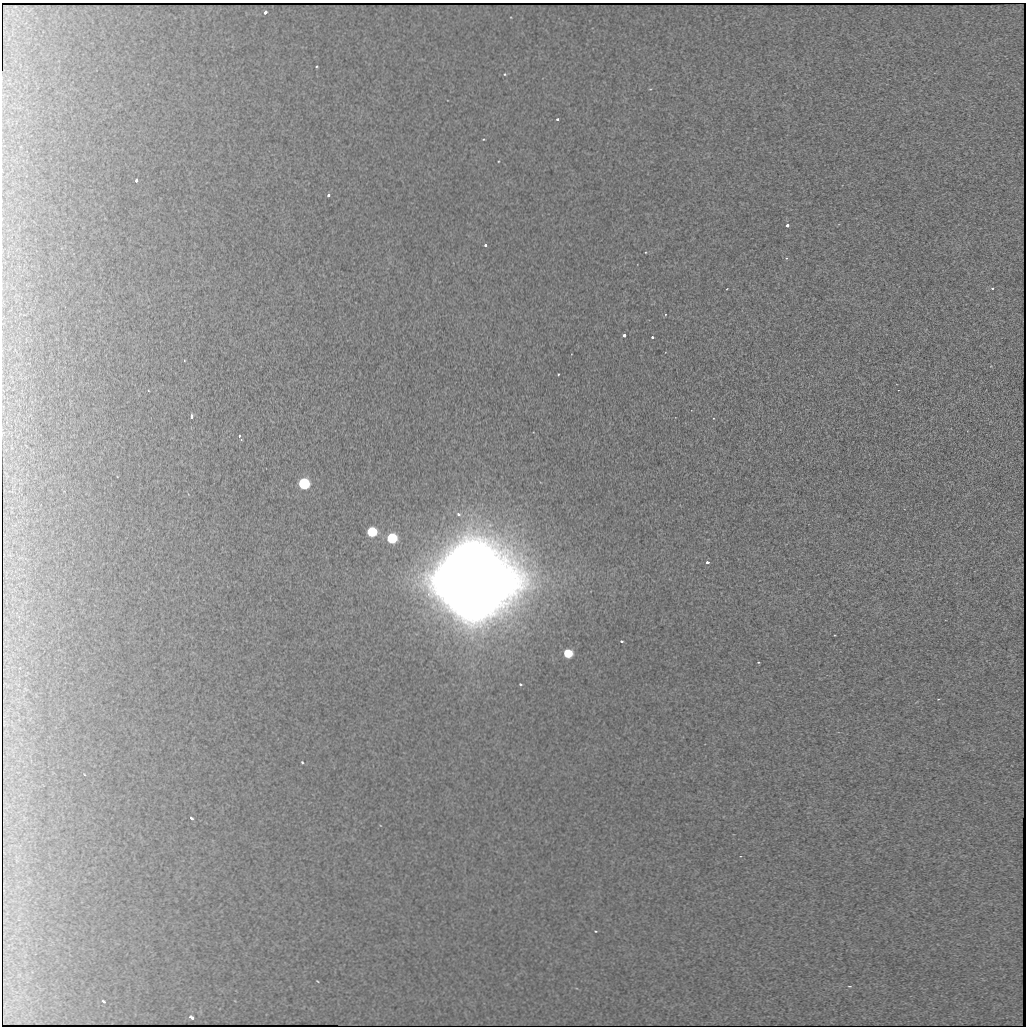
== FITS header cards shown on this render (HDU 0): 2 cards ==
NAXIS1  =                 1024
NAXIS2  =                 1024

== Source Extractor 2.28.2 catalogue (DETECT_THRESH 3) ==
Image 1024 x 1024 px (HDU 0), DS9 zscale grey, 1 PNG px = 1 image px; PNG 1028 x 1028 px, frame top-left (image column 1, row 1024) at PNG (2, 3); no overlay
Background 1010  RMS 2.1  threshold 6.33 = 3 sigma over >= 5 px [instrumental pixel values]
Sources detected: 33; all 33 listed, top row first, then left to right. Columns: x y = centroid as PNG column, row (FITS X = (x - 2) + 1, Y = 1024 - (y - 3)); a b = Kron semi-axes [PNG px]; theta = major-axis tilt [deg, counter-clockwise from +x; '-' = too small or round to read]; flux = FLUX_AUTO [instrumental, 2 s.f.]
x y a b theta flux
265 12 4 3 - 7.5e+02
317 66 3 2 - 1.4e+02
505 74 4 3 - 1.4e+02
557 119 4 4 - 2.7e+02
136 180 4 3 - 3.8e+02
328 195 3 3 - 2.9e+02
787 225 3 3 - 2.4e+03
485 245 3 3 - 3.3e+02
786 258 3 3 - 1.0e+02
992 288 3 2 - 2.3e+02
624 335 3 3 - 2.5e+03
652 337 3 3 - 5.0e+02
558 374 3 2 - 1.3e+02
191 416 4 3 - 7.1e+02
239 436 3 3 - 2.2e+02
241 440 3 2 - 1.5e+02
304 484 5 5 - 8.6e+04
458 514 5 4 - 4.0e+02
372 532 5 5 - 4.5e+04
392 538 5 5 - 5.2e+04
707 562 3 3 - 9.3e+02
470 581 28 26 -30 4.2e+07
621 641 3 2 - 2.4e+02
568 653 5 5 - 1.8e+04
758 662 2 2 - 1.1e+02
520 684 3 2 - 1.5e+02
938 699 4 3 - 1.2e+02
302 762 3 2 - 1.4e+02
191 818 4 3 - 2.8e+02
596 931 3 2 - 1.0e+02
850 986 5 4 - 1.6e+02
104 1001 4 2 - 1.7e+02
191 1017 4 3 - 7.6e+02